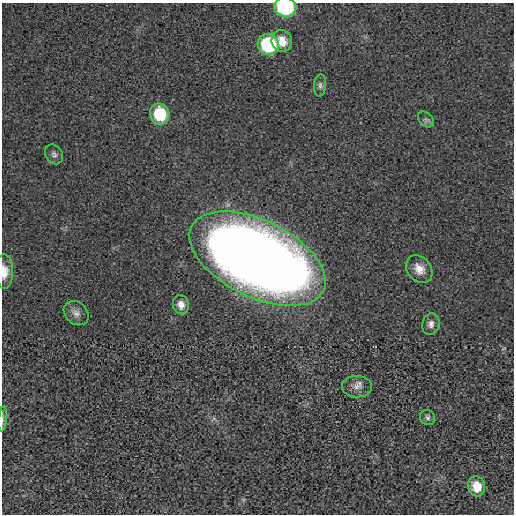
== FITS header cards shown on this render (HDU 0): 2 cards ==
NAXIS1  =                  512 / length of data axis 1
NAXIS2  =                  512 / length of data axis 2

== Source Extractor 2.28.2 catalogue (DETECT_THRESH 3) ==
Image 512 x 512 px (HDU 0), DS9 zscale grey, 1 PNG px = 1 image px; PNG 516 x 516 px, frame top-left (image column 1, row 512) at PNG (2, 3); each listed source drawn as its Kron ellipse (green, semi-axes under 4 px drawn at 4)
Background -3.03e-04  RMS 0.0041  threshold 0.0123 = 3 sigma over >= 5 px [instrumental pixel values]
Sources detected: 17; all 17 listed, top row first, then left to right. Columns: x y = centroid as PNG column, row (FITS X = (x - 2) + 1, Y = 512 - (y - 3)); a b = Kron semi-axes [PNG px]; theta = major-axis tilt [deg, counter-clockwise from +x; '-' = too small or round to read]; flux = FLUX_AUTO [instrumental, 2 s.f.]
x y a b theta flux
285 7 11 9 -6 25
282 41 11 10 - 4
268 44 11 10 - 20
320 85 11 6 85 0.84
160 114 10 9 - 14
426 119 9 6 -45 0.89
54 154 10 8 -55 1
257 259 73 38 -26 430
419 269 15 11 -50 3.1
4 272 17 9 -89 3.1
181 305 9 8 - 1.9
76 313 13 10 -42 1.8
431 324 11 8 75 1.4
357 387 15 10 -1 2
428 417 8 7 - 0.79
3 419 12 4 84 0.71
477 486 10 8 -75 3.9
At the frame edge (FLAGS 8, measured only in part): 3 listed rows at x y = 285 7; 4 272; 3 419